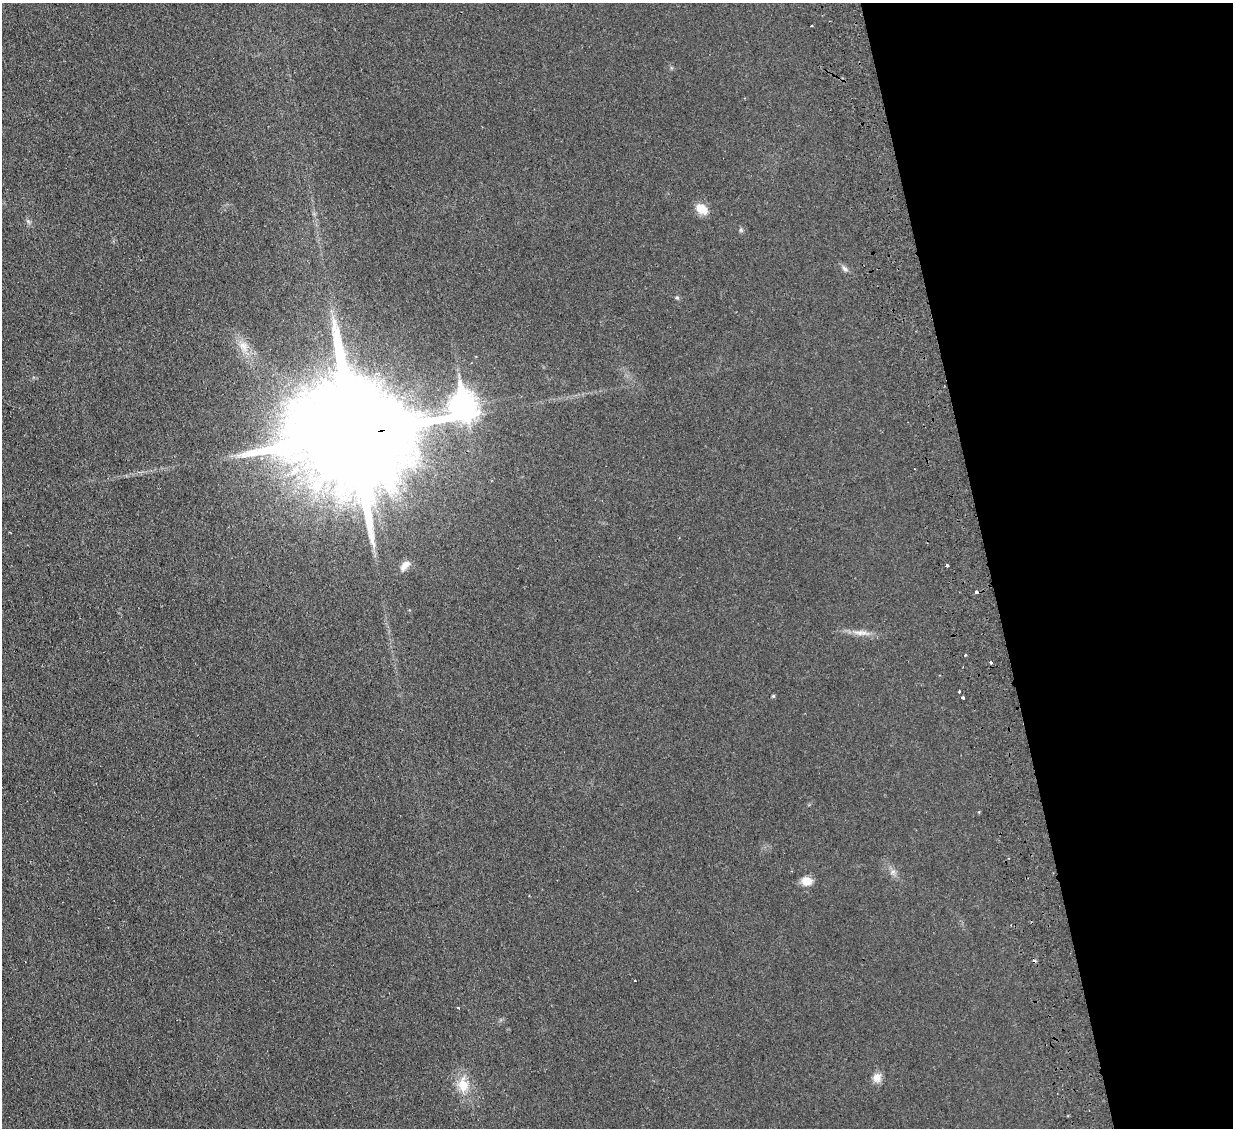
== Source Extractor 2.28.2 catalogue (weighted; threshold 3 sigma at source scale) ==
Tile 12 of 4 x 4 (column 4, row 3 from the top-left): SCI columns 3750-4980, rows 1286-2411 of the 5040 x 4933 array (HDU 1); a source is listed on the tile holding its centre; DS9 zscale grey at full resolution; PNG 1235 x 1130 px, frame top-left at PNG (2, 3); no overlay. Shown black and unused: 20% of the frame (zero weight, under 2 of 3 exposures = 3% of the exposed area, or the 3 px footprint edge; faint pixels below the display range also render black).
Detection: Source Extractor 2.28.2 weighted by HDU 2 'WHT'; one run over the whole footprint, this tile lists its part. Background 0.0363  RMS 0.0063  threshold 0.0285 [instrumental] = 3 sigma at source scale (4.5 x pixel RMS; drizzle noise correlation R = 1.50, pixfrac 1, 0.05/0.05 arcsec/px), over >= 5 px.
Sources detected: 26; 2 cosmic-ray / hot-pixel residue — not listed; the other 24 listed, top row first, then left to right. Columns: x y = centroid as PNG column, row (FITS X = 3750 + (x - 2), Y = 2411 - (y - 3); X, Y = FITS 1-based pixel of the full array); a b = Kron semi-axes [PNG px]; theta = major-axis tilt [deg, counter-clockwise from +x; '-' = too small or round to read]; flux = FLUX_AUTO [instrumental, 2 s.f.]
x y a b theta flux
812 26 3 2 - 0.83
701 209 16 11 -33 7.9
28 221 7 4 -20 1
741 230 6 5 - 1
844 269 9 6 -40 1.9
677 298 6 4 -19 0.81
243 346 15 9 -54 6.2
463 405 12 9 -83 560
350 435 48 27 7 30000
947 565 3 3 - 2.2
405 566 16 8 51 4.9
861 633 20 7 -2 5.2
966 654 3 3 - 1.5
991 662 3 3 - 2.3
959 692 3 3 - 1.9
773 696 4 4 - 0.77
963 698 3 3 - 1.1
979 812 4 3 - 0.59
893 872 7 5 89 1.8
807 881 12 9 -1 7
635 981 3 3 - 1.2
458 1008 3 3 - 0.56
877 1077 12 11 - 4.4
463 1085 21 15 -83 12
Overlapping masked pixels (flux is a lower limit): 1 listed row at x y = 350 435